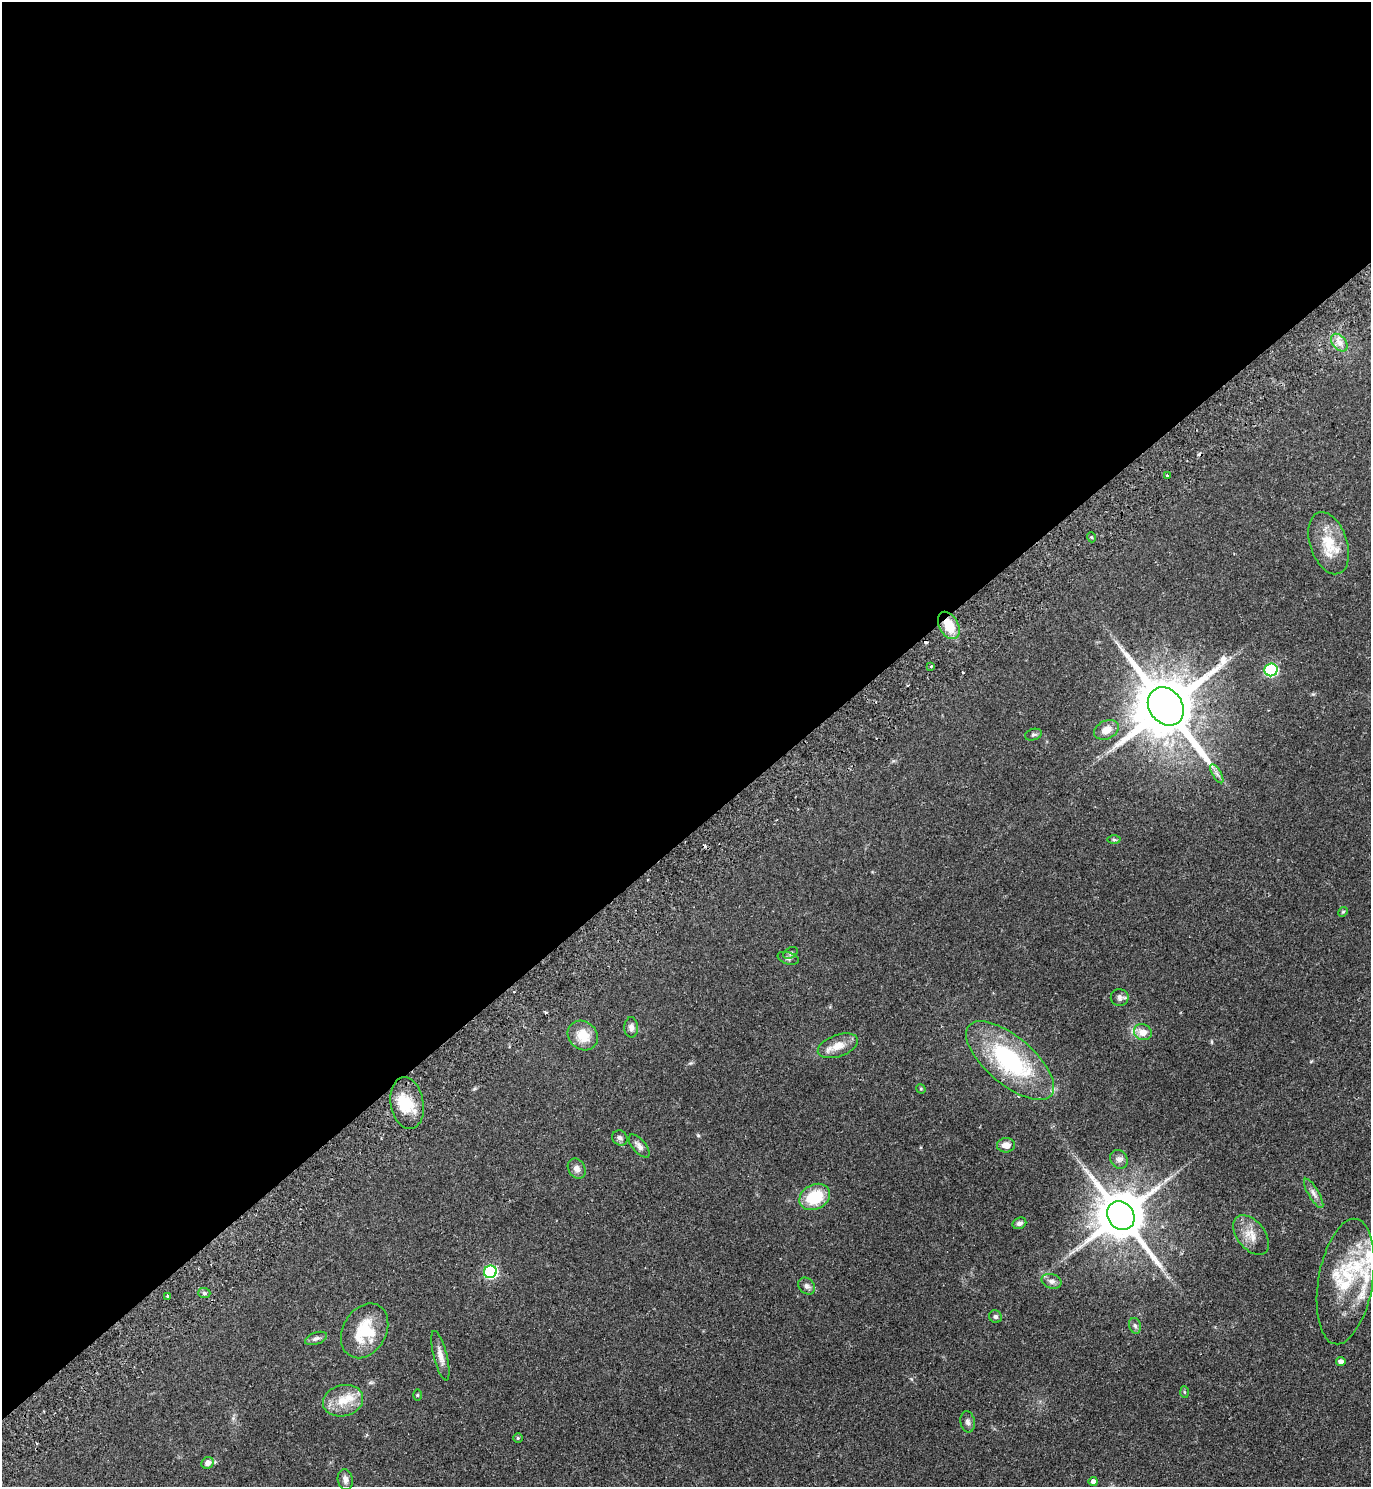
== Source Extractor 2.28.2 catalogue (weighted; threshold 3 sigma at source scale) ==
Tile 2 of 4 x 4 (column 2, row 1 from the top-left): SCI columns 1706-3074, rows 4502-5986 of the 6010 x 6034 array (HDU 1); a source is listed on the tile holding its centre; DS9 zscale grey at full resolution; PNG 1373 x 1489 px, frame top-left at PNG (2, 2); each listed source drawn as its Kron ellipse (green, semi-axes under 4 px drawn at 4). Shown black and unused: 56% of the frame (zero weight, under 2 of 3 exposures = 3% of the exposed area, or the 3 px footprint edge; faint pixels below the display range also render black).
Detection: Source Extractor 2.28.2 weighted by HDU 2 'WHT'; one run over the whole footprint, this tile lists its part. Background 0.146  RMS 0.0066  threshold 0.0298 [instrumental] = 3 sigma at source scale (4.5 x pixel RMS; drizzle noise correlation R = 1.50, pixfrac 1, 0.05/0.05 arcsec/px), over >= 5 px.
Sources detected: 67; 1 inside a brighter object's white glare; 6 cosmic-ray / hot-pixel residue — neither listed nor drawn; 7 inside a brighter listed object's ellipse — not listed separately; the other 53 listed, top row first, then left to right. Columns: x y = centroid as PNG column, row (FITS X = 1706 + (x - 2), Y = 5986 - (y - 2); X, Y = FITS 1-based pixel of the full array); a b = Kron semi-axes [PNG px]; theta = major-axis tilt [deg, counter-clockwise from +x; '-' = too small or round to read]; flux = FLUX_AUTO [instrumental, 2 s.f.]
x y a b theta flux
1339 343 10 7 -49 3.7
1168 476 3 2 - 0.79
1091 537 5 3 - 0.59
1329 543 32 18 -72 19
949 625 14 9 -62 15
931 666 3 3 - 0.87
1271 670 6 6 - 69
1166 706 20 16 -53 5900
1106 730 13 9 25 6.2
1033 735 9 5 16 1.3
1217 774 11 4 -60 2.3
1114 840 6 4 -1 0.95
1343 912 5 4 - 0.8
791 953 8 5 28 1.4
788 958 11 6 -17 1.7
1120 997 9 8 - 2.4
631 1027 10 7 -89 2.6
1143 1032 9 8 - 6.1
583 1036 16 13 -41 13
838 1046 21 11 20 8.8
1010 1061 54 23 -40 80
921 1089 5 4 - 0.68
407 1103 26 16 -80 18
620 1138 8 7 - 2.2
1006 1145 9 7 6 5.2
639 1146 14 6 -49 3.1
1119 1159 10 8 -55 2.6
577 1169 10 8 -57 3.4
1314 1193 17 5 -59 3.1
815 1197 16 12 28 25
1121 1216 15 13 -55 3300
1019 1223 7 5 25 2.3
1251 1235 23 14 -51 9.4
490 1272 6 6 - 92
1052 1281 10 7 -15 3
1346 1281 63 27 81 46
807 1286 9 7 -45 2.4
204 1293 6 5 - 1.5
167 1296 3 2 - 0.84
995 1317 7 6 - 1.6
1135 1326 8 6 -73 1.8
365 1331 29 21 60 27
316 1338 11 6 19 2.2
440 1356 25 6 -76 5.3
1341 1362 4 4 - 2.7
1184 1392 6 4 -88 0.83
417 1395 6 4 90 0.82
343 1401 20 15 14 13
968 1422 10 7 -81 2.3
518 1438 4 4 - 0.86
207 1463 6 5 - 4.1
345 1479 10 7 -78 3.4
1093 1482 4 4 - 2.9
Overlapping masked pixels (flux is a lower limit): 1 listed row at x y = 949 625